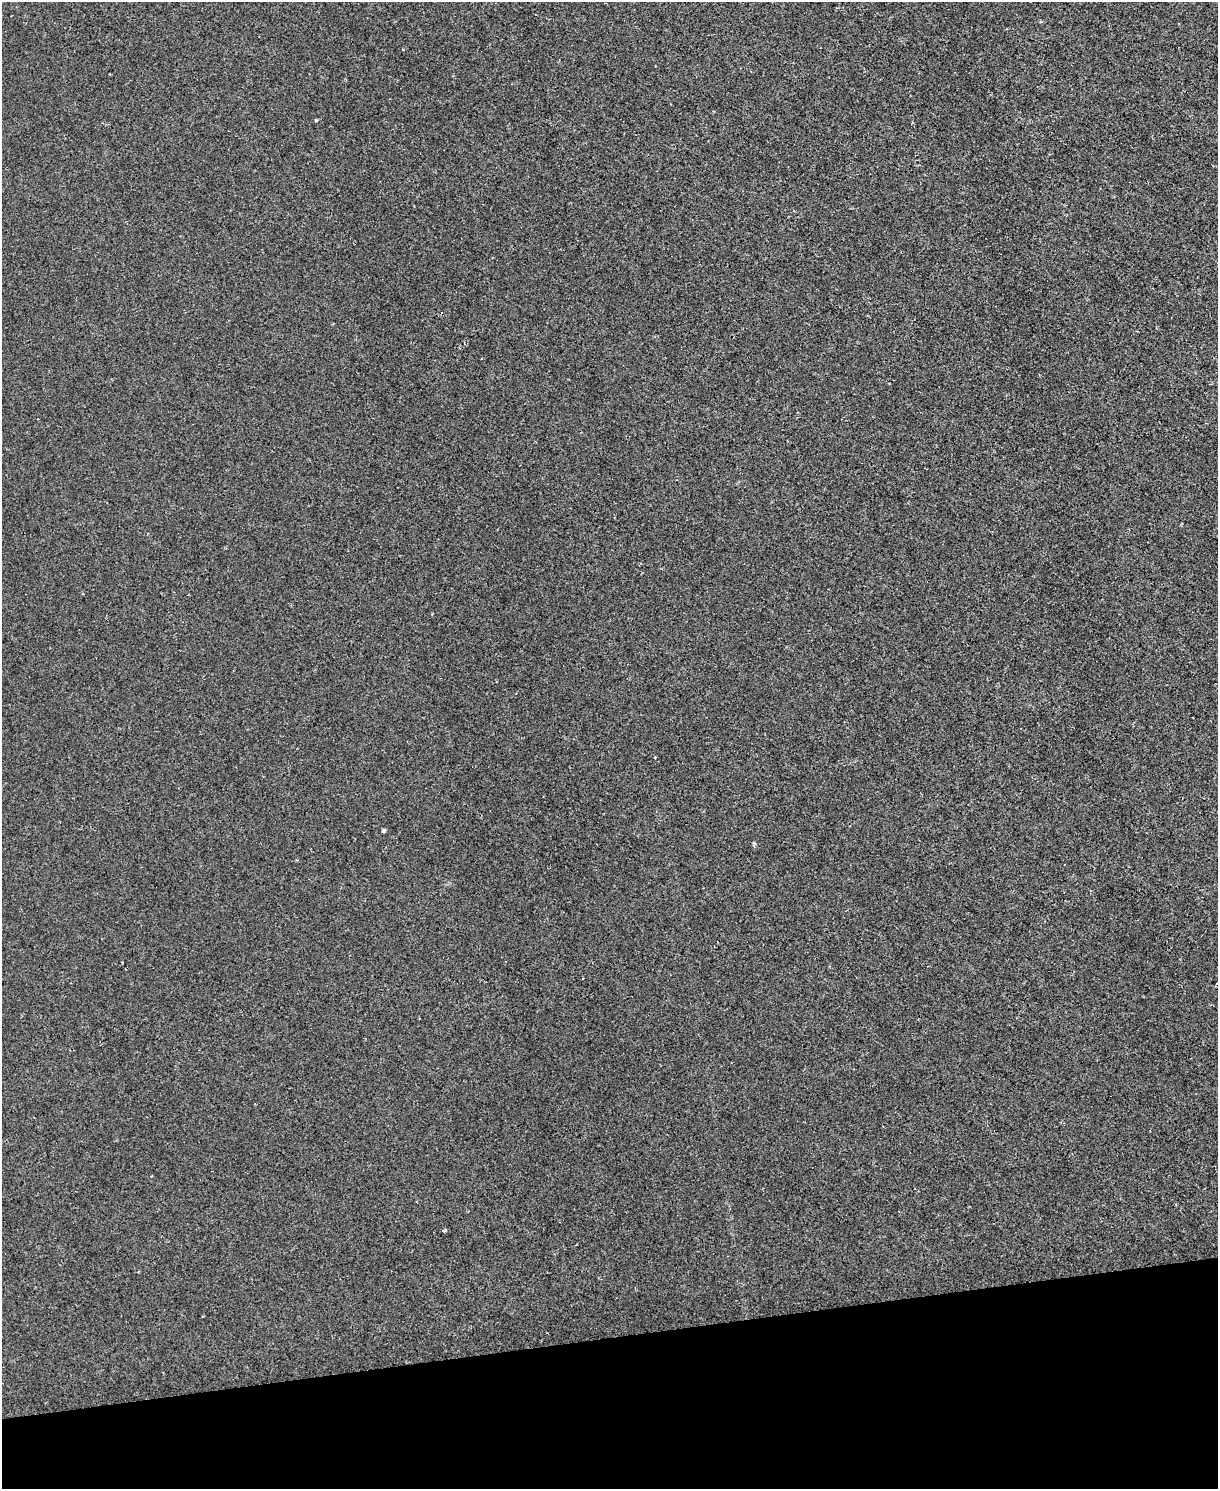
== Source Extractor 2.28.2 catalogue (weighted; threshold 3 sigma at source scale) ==
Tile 10 of 4 x 3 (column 2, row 3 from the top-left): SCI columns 1217-2432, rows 135-1621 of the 4865 x 4846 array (HDU 1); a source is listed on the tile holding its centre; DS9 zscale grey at full resolution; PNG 1220 x 1491 px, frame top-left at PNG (2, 2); no overlay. Shown black and unused: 10% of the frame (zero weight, under 2 of 3 exposures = <1% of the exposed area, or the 3 px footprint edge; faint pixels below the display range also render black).
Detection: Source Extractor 2.28.2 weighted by HDU 2 'WHT'; one run over the whole footprint, this tile lists its part. Background 0.00171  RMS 0.0034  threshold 0.0153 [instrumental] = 3 sigma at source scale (4.5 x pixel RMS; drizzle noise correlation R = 1.50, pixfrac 1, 0.05/0.05 arcsec/px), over >= 5 px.
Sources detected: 5; all 5 listed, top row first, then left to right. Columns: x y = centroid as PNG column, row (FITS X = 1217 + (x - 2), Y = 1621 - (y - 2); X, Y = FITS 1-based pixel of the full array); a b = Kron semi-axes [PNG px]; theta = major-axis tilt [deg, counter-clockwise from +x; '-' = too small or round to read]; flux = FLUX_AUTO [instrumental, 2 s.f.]
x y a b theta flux
316 120 4 3 - 0.33
383 831 3 3 - 0.93
754 843 5 3 - 0.67
444 1231 5 3 - 0.46
139 1271 3 2 - 0.24